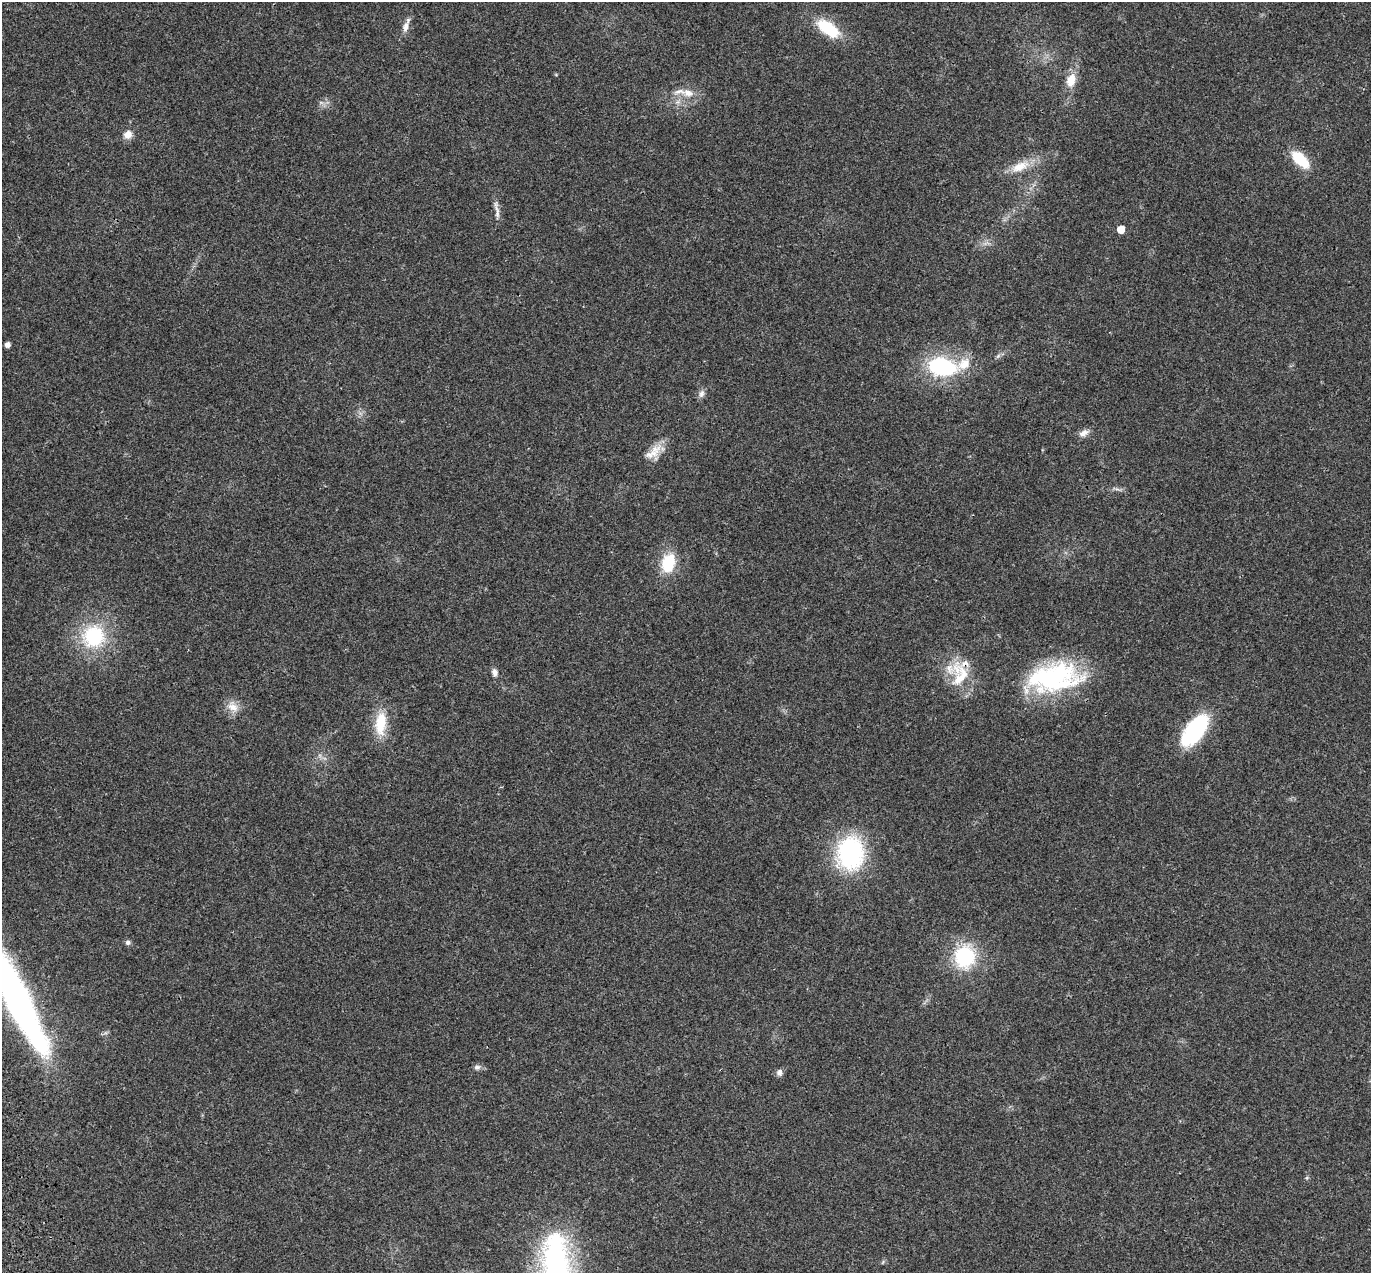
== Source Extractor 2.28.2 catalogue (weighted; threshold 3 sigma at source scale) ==
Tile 7 of 4 x 4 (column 3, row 2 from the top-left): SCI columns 2853-4221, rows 2761-4031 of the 5707 x 5572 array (HDU 1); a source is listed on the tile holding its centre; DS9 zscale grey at full resolution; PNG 1373 x 1275 px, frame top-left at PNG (2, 2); no overlay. Shown black and unused: <1% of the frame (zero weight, under 3 of 4 exposures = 9% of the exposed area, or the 3 px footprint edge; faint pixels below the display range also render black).
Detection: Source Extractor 2.28.2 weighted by HDU 2 'WHT'; one run over the whole footprint, this tile lists its part. Background 0.0222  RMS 0.003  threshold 0.0135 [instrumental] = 3 sigma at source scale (4.5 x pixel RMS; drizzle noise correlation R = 1.50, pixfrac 1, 0.0396/0.0396 arcsec/px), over >= 5 px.
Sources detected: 39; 2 inside a brighter object's white glare — not listed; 5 inside a brighter listed object's ellipse — not listed separately; the other 32 listed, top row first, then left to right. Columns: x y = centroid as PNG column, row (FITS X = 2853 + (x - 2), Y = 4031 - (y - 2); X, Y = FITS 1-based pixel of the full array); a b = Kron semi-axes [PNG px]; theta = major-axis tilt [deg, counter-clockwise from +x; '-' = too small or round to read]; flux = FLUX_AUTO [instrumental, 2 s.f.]
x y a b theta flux
406 27 14 8 75 2
828 28 28 13 -35 13
1071 80 16 11 73 4.5
688 93 17 11 -10 3.7
128 134 11 9 43 2.4
1300 159 24 11 -43 9.3
1020 166 30 12 24 5.9
497 212 23 5 -86 1.8
1121 229 5 5 - 4.6
986 243 11 3 11 0.85
7 345 4 4 - 1.5
998 356 8 5 45 0.69
942 367 29 18 -10 28
701 394 11 7 72 1.2
1084 433 14 8 25 1.8
655 449 15 12 -28 3.8
668 563 21 14 74 11
93 636 31 31 - 21
495 672 9 6 -81 1.4
960 675 38 23 -90 11
1051 676 62 34 5 42
233 707 18 12 -46 3.3
381 723 33 15 85 8.8
1195 730 36 17 52 27
850 853 30 24 88 42
128 942 7 6 - 0.82
965 957 30 27 80 19
16 1001 96 23 -63 130
477 1067 9 7 -2 0.98
779 1073 9 7 84 1.1
883 1262 6 4 71 0.36
556 1266 77 31 -87 69
Overlapping masked pixels (flux is a lower limit): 1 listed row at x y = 960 675
Isophote crosses this tile's border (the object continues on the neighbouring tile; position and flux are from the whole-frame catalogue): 2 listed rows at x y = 16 1001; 556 1266